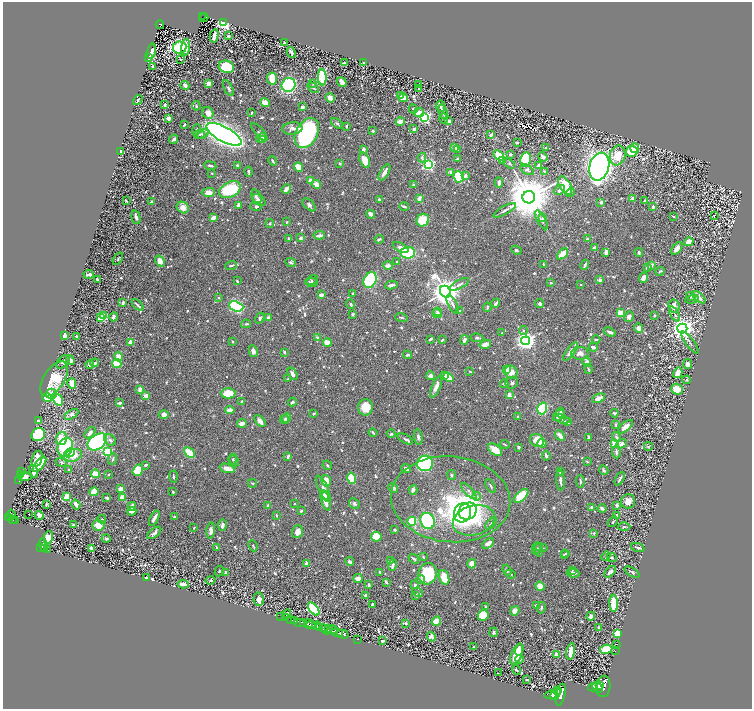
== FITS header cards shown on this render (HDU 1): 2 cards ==
NAXIS1  =                 1499
NAXIS2  =                 1414

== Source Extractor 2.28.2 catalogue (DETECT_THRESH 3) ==
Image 1499 x 1414 px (HDU 1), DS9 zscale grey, zoomed out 1/2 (1 PNG px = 2 x 2 image px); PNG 754 x 711 px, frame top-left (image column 2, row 1414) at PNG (3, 2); each listed source drawn as its Kron ellipse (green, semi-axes under 4 px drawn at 4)
Background 0.488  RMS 0.0097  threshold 0.0292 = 3 sigma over >= 5 px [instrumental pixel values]
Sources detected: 1085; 68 cannot appear on this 1/2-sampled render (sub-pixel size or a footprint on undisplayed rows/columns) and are neither listed nor drawn; of the other 1017, the 500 brightest by FLUX_AUTO listed and drawn (517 fainter detections omitted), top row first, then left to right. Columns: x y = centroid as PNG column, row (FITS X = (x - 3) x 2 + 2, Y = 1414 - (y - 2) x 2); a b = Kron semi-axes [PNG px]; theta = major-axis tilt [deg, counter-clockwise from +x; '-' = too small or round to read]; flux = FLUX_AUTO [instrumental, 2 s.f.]
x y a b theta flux
202 17 2 2 - 15
204 18 5 2 - 25
223 22 4 3 - 490
160 25 4 3 - 64
214 36 7 3 77 16
228 36 3 3 - 3.4
285 43 3 2 - 3.9
180 47 7 6 - 200
186 47 8 4 84 32
151 51 8 3 74 16
291 52 5 3 - 11
149 58 3 2 - 7.5
181 59 2 2 - 3.9
345 63 3 2 - 9.4
364 63 4 2 - 11
153 66 3 2 - 8.4
226 67 8 6 -16 110
322 77 8 4 -88 140
272 79 6 5 - 41
342 82 5 3 - 10
209 83 3 3 - 15
313 83 4 3 - 2.6
185 85 4 3 - 8.5
288 85 7 6 - 210
418 85 3 2 - 3
228 88 9 3 -64 4.2
313 88 6 3 -33 4.4
419 89 3 2 - 6.7
400 96 4 3 - 6.9
330 98 5 3 - 16
403 98 4 4 - 14
138 100 5 2 - 3.3
265 103 5 3 - 25
165 105 3 2 - 4.7
196 106 5 3 - 3.2
441 106 5 3 - 6.1
302 107 3 3 - 6.9
413 109 5 3 - 3.1
443 112 8 3 -69 14
208 113 6 5 - 17
252 113 3 2 - 3.6
419 113 5 4 - 25
424 117 4 4 - 350
168 118 3 2 - 20
443 118 5 4 - 5.5
400 121 4 3 - 22
449 121 4 3 - 7.4
184 124 3 2 - 3.8
337 124 7 4 -36 4
346 126 3 2 - 6
292 128 10 6 5 12
414 129 3 2 - 7
196 130 6 3 71 2.9
373 131 2 2 - 3.8
259 132 11 3 -48 2.7
307 133 16 11 60 420
199 134 5 3 - 4.1
203 134 6 3 34 3.9
224 134 19 7 -28 2600
491 135 4 3 - 6.3
261 138 5 4 - 15
174 139 5 3 - 5.8
262 140 3 3 - 5.6
517 143 3 2 - 4.6
455 147 3 3 - 19
546 148 3 2 - 3.1
635 148 4 4 - 30
363 149 3 2 - 9.8
458 149 3 2 - 2.6
121 151 3 2 - 10
632 151 6 5 - 120
499 155 6 4 -41 82
510 155 3 3 - 4.1
618 155 10 7 74 47
543 157 5 3 - 8.1
422 158 5 3 - 5.7
457 158 3 2 - 2.5
526 159 7 5 79 98
365 160 8 5 -70 31
273 161 5 2 - 3.1
502 161 4 3 - 3.9
340 163 2 2 - 3.4
509 164 6 4 -33 3
237 165 3 2 - 3.6
428 165 4 3 - 440
210 166 6 2 -8 3.4
538 166 3 3 - 8.8
298 167 5 4 - 31
599 167 14 9 75 1800
527 170 7 4 -34 5.6
545 171 4 3 - 3.3
249 172 5 2 - 4.6
384 172 9 4 59 10
451 172 4 3 - 5.8
212 173 2 2 - 2.5
465 176 3 2 - 8.3
459 177 6 5 - 89
310 181 3 3 - 16
499 183 5 2 - 9.3
316 184 5 3 - 14
413 185 2 2 - 10
565 185 10 5 -60 47
286 189 5 2 - 19
230 190 11 7 26 120
560 190 6 3 41 9.3
208 192 7 4 0 13
570 192 5 3 - 2.6
256 197 8 4 -71 7.4
529 197 6 6 - 13000
419 198 4 3 - 13
633 198 3 3 - 12
379 199 3 2 - 3.4
259 200 8 5 -33 12
645 200 2 2 - 3
126 201 2 2 - 2.6
151 202 4 3 - 2.8
601 202 3 2 - 3.6
238 205 3 2 - 12
309 205 8 4 -43 5.2
256 206 6 4 0 4.6
404 206 5 2 - 7.4
653 207 4 3 - 5.1
183 208 6 5 - 19
505 210 13 3 29 6.3
371 214 4 3 - 9.2
715 216 2 1 - 22
136 217 7 3 -76 6.4
673 217 3 2 - 3.2
213 218 4 2 - 17
543 218 3 2 - 7.6
423 220 6 6 - 55
541 220 10 3 -60 5.2
287 222 2 2 - 2.8
270 223 4 3 - 2.5
319 235 6 2 6 12
288 238 2 2 - 4.8
301 238 3 3 - 5.2
379 239 4 3 - 3.8
588 239 4 2 - 5.8
689 242 5 3 - 25
401 247 8 4 -25 11
594 247 3 2 - 6.3
677 249 7 4 50 12
516 250 5 3 - 3.9
606 252 4 3 - 11
639 252 4 3 - 3.8
408 253 7 6 - 93
563 254 6 3 43 53
118 259 7 3 56 2.8
160 261 6 4 -58 19
291 262 6 3 -26 4.8
397 262 2 2 - 2.7
231 265 6 3 22 4
544 265 3 2 - 2.8
585 265 5 2 - 5
651 265 3 3 - 8.2
388 266 4 3 - 13
647 267 3 2 - 6.3
660 271 4 2 - 2.4
89 274 5 2 - 7.8
643 278 5 3 - 13
97 279 2 2 - 3.3
311 280 6 3 30 3.8
370 280 8 6 63 170
600 280 3 3 - 9.5
237 281 3 2 - 2.8
312 282 5 3 - 3.7
551 283 4 3 - 2.6
459 284 11 3 29 6.4
581 284 2 2 - 2.6
391 285 6 3 9 6.5
445 292 6 5 - 4100
353 293 3 2 - 4.2
321 295 4 2 - 16
691 296 5 3 - 3.5
218 297 3 3 - 2.8
699 297 8 3 -39 16
692 299 7 3 12 2.6
123 303 4 2 - 3.8
496 303 4 3 - 7.6
540 303 4 3 - 4.3
351 304 5 3 - 4.1
453 304 10 3 -62 7.2
137 305 7 2 -43 4.8
236 306 7 5 -20 290
674 306 6 5 - 15
487 307 5 3 - 3.7
460 311 4 3 - 4.8
437 312 4 3 - 2.8
437 313 5 3 - 2.6
620 313 3 3 - 27
353 314 4 3 - 2.7
674 314 8 3 -59 5
654 315 2 2 - 3.5
104 316 4 3 - 37
113 317 4 3 - 7.9
401 317 6 2 -17 3.3
629 317 5 4 - 7.3
101 318 4 3 - 42
260 318 6 4 63 5.2
268 318 4 3 - 6.8
246 324 5 3 - 2.7
639 328 5 4 - 14
682 328 5 4 - 1900
523 330 4 3 - 2.4
610 332 6 3 -22 7.1
502 333 2 2 - 4.5
64 335 3 3 - 13
77 337 3 2 - 8.7
317 337 3 3 - 3.4
477 338 6 4 -12 5
430 339 3 2 - 4.6
442 340 3 2 - 3.9
464 340 5 2 - 9.7
596 340 4 2 - 2.5
526 341 4 4 - 1400
233 342 2 2 - 3.4
327 342 4 3 - 26
131 343 4 3 - 27
690 343 13 2 -53 3.6
485 344 6 3 16 16
593 347 4 3 - 7.6
253 351 6 4 -80 6.8
570 351 11 4 55 14
284 352 3 2 - 5.8
580 353 8 6 1 12
408 355 4 3 - 4.9
118 357 5 4 - 21
70 360 5 3 - 7.1
63 362 8 5 48 5.1
587 362 5 4 - 7.2
95 363 4 3 - 4.2
117 364 4 4 - 61
688 364 5 4 - 10
90 365 4 2 - 10
588 369 5 3 - 2.6
507 370 3 2 - 72
470 371 2 2 - 3
511 372 7 6 - 21
678 373 5 3 - 27
292 374 6 4 -58 9
431 376 4 4 - 8.1
444 376 4 3 - 8.3
448 377 5 4 - 38
54 379 20 10 57 85
288 379 2 2 - 7.6
686 380 4 4 - 3.3
72 383 5 3 - 28
512 383 6 6 - 5.1
504 384 4 3 - 4.2
436 387 12 4 66 15
677 389 6 5 - 34
140 390 4 3 - 11
228 393 7 5 0 46
51 394 5 5 - 9.9
509 395 4 3 - 9.9
146 396 2 2 - 34
47 398 5 3 - 85
598 398 7 4 24 16
58 400 6 4 -53 64
241 401 3 2 - 2.6
292 402 4 2 - 5.1
119 403 4 2 - 6.9
365 407 8 7 - 36
542 408 6 5 - 170
230 410 5 3 - 14
314 413 4 2 - 2.4
561 413 5 3 - 3.7
614 413 4 3 - 5.4
71 414 7 4 29 12
164 415 5 4 - 13
559 416 7 4 41 8.8
518 417 3 2 - 2.5
287 418 5 4 - 5.9
562 419 8 3 -18 4.6
284 420 4 4 - 4.6
38 421 3 3 - 2.8
260 421 7 4 -48 12
568 422 3 2 - 5.2
242 423 5 3 - 19
616 424 4 3 - 3.5
625 427 9 4 41 21
90 433 7 3 51 11
373 433 4 2 - 3.6
391 434 4 3 - 2.9
38 435 7 6 - 210
560 435 5 3 - 21
418 437 7 4 -80 5.4
588 437 3 2 - 6.3
616 437 5 4 - 5.7
61 438 6 5 - 47
405 439 8 3 -28 4.5
110 440 6 5 - 5.8
537 441 7 6 - 41
97 442 11 7 35 370
542 443 4 3 - 9.3
615 443 3 3 - 110
505 444 5 2 - 2.5
622 444 5 4 - 7.6
648 446 4 3 - 3
65 447 9 7 68 230
518 447 3 3 - 3.9
495 450 8 5 -38 32
107 452 3 3 - 190
616 452 6 3 -85 5.2
70 453 6 4 27 49
189 453 6 4 -44 36
73 455 9 6 19 28
546 456 5 2 - 5.4
288 457 4 2 - 6.3
37 459 8 5 71 24
113 459 6 3 69 3.5
233 459 5 3 - 2.5
234 461 6 3 -63 3
61 462 6 3 -18 4.7
587 462 3 2 - 2.5
425 463 8 7 - 360
39 464 9 3 51 78
145 465 4 3 - 4.9
327 465 5 3 - 2.4
227 468 8 3 -15 20
406 468 5 3 - 9
69 470 4 3 - 2.9
138 470 6 5 - 59
604 470 5 3 - 5.2
33 471 6 3 -75 15
21 472 2 1 - 19
560 472 2 2 - 2.8
20 474 3 1 - 23
95 474 4 3 - 38
108 474 2 2 - 4
451 475 5 4 - 3.5
25 477 7 4 3 59
173 477 6 2 -86 2.7
351 478 6 4 -77 93
620 479 7 2 61 4.4
19 480 2 2 - 210
560 480 10 3 -85 6.7
326 481 6 4 -76 28
580 481 6 3 -85 3.7
252 483 4 3 - 2.6
491 486 7 3 -60 3.1
393 488 5 3 - 5.9
121 489 3 2 - 24
323 489 14 4 -65 13
413 490 5 3 - 6.3
469 491 10 4 -48 6.5
94 492 4 4 - 48
173 492 3 2 - 2.7
325 496 4 4 - 9
477 496 4 3 - 2.5
521 496 9 4 44 63
66 497 4 3 - 55
107 498 3 2 - 6.4
122 498 4 4 - 24
451 499 60 43 -6 260
325 500 11 4 -74 27
628 501 7 7 - 21
354 503 6 4 -47 4.6
76 504 5 3 - 7.1
294 504 2 2 - 2.6
46 505 3 2 - 4.2
617 505 3 3 - 7
132 506 4 2 - 13
268 506 4 3 - 9.4
592 507 4 3 - 7.5
602 508 4 3 - 8.2
132 511 4 3 - 9.2
301 511 3 2 - 3.6
468 511 9 8 - 610
462 513 10 8 65 860
29 514 2 1 - 3.4
11 515 5 3 - 340
39 515 4 3 - 14
276 515 3 3 - 2.4
617 515 4 3 - 10
174 517 3 2 - 4.7
8 518 2 2 - 270
154 518 8 2 63 13
13 519 3 2 - 90
102 519 4 3 - 2.8
474 520 21 15 15 96
16 521 4 2 - 88
412 521 4 4 - 67
428 521 8 7 - 240
613 522 6 3 46 2.4
491 523 7 4 48 3.6
73 524 3 3 - 2.8
98 525 6 5 - 28
222 525 6 3 81 8.4
624 527 6 4 1 3
194 528 2 2 - 2.5
395 530 2 2 - 6.3
211 531 8 3 84 9.6
297 532 6 5 - 15
154 533 8 3 38 8.4
594 533 4 3 - 2.3
376 537 5 5 - 60
48 538 6 4 80 95
106 538 4 4 - 4
488 543 7 4 36 11
43 544 6 4 -83 400
253 546 6 3 -63 3
40 547 2 2 - 250
216 547 3 3 - 3.5
541 547 6 3 -11 3.4
45 548 3 2 - 93
91 548 3 3 - 6.3
536 548 6 4 80 3.1
638 548 7 3 -18 5.9
48 550 4 2 - 100
538 550 7 3 -76 3.8
566 553 3 2 - 2.6
564 554 3 2 - 2.8
606 556 5 3 - 2.9
423 557 3 3 - 2.4
612 557 5 4 - 4.2
414 559 6 2 -37 3.6
390 560 3 2 - 5.2
350 562 4 3 - 7
306 563 4 3 - 7.9
472 564 5 4 - 20
392 565 6 3 78 12
507 570 6 4 -70 3.3
572 570 2 2 - 2.4
219 571 5 4 - 2.8
226 572 3 2 - 4.8
380 572 4 2 - 3.2
610 572 7 4 43 10
632 572 8 3 -31 4.1
573 573 6 3 -8 9.3
428 574 11 9 75 100
510 574 5 3 - 2.7
444 577 7 5 -70 36
147 578 4 2 - 3.3
358 578 4 3 - 18
210 580 5 4 - 2.9
421 580 4 4 - 3.7
386 582 4 2 - 4.4
183 584 5 3 - 16
368 585 3 2 - 5.3
415 585 4 3 - 4.7
540 586 5 4 - 21
418 592 5 3 - 2.7
366 595 3 2 - 5
416 596 3 3 - 3.6
259 599 6 5 - 11
614 603 8 4 -89 66
372 604 3 2 - 4.1
536 605 2 2 - 7.3
485 606 3 2 - 3.2
541 608 5 3 - 3.3
314 609 7 4 -51 180
515 611 5 4 - 13
287 614 4 3 - 3.4
483 615 5 5 - 48
591 616 4 3 - 10
280 617 3 1 - 5
286 618 2 1 - 14
290 619 3 2 - 72
294 620 4 2 - 170
436 621 5 3 - 55
300 622 7 3 0 610
304 623 2 2 - 270
405 623 4 2 - 3.4
308 624 4 2 - 560
311 625 5 2 - 880
317 626 5 3 - 490
320 628 2 1 - 220
599 628 3 3 - 5.3
325 629 6 3 -43 370
329 629 4 1 - 200
332 630 5 2 - 280
494 632 5 4 - 4.2
337 633 6 2 -14 710
617 633 3 3 - 120
343 634 6 2 -15 730
431 637 5 4 - 6.6
357 639 2 1 - 14
383 641 3 2 - 6.9
617 645 3 1 - 41
474 647 2 2 - 2.9
606 649 6 4 7 57
519 650 6 3 73 14
615 651 2 1 - 110
571 652 8 3 81 28
517 654 11 5 67 59
557 655 4 3 - 13
519 659 4 3 - 8
516 670 5 2 - 2.6
498 673 2 2 - 2.6
527 680 3 2 - 4.9
599 685 3 2 - 600
603 686 11 7 84 3000
593 687 5 3 - 880
598 688 6 3 -49 1400
558 690 2 1 - 250
551 694 7 4 14 1100
556 694 6 3 55 1300
561 695 11 4 78 2600
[517 fainter detections neither listed nor drawn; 68 sub-pixel or undisplayed-footprint detections neither listed nor drawn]